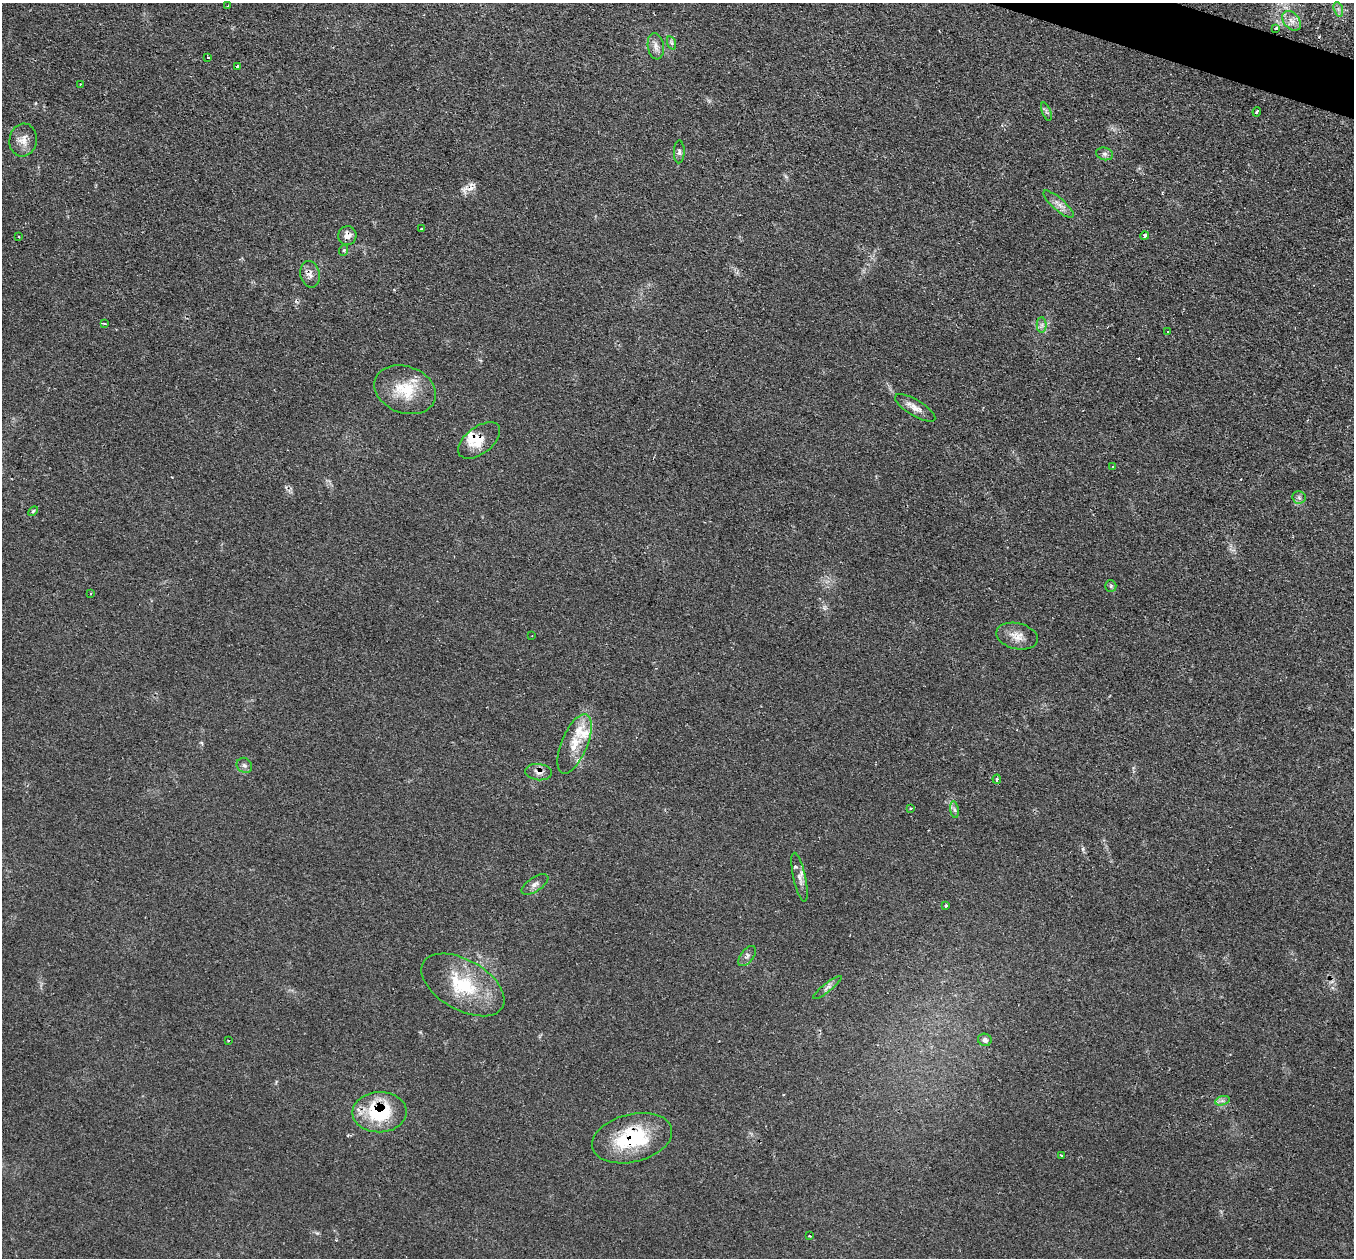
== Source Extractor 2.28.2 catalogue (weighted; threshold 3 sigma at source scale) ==
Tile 10 of 4 x 4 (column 2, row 3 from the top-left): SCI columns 1353-2704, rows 1528-2783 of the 5412 x 5432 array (HDU 1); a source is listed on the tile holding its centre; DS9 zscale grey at full resolution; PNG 1356 x 1260 px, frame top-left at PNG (2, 3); each listed source drawn as its Kron ellipse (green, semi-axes under 4 px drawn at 4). Shown black and unused: <1% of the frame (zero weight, under 2 of 3 exposures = <1% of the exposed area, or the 3 px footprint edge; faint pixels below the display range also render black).
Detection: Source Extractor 2.28.2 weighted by HDU 2 'WHT'; one run over the whole footprint, this tile lists its part. Background 0.079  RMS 0.0058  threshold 0.0259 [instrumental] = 3 sigma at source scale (4.5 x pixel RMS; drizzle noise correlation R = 1.50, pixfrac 1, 0.05/0.05 arcsec/px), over >= 5 px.
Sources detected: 66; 7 cosmic-ray / hot-pixel residue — neither listed nor drawn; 6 inside a brighter listed object's ellipse — not listed separately; the other 53 listed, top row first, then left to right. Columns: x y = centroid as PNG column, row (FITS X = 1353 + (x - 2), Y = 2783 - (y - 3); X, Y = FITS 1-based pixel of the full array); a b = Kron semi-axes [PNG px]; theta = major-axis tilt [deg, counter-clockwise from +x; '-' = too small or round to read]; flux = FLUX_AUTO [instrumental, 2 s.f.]
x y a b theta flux
228 6 3 2 - 1.9
1338 9 7 4 -71 1.7
1291 21 11 7 -49 4
1276 28 4 3 - 1.2
672 43 7 4 -71 1.2
656 46 13 8 -82 3.5
208 57 3 3 - 2.3
238 66 3 2 - 1.3
80 84 2 2 - 0.55
1046 112 10 3 -69 1.1
1257 112 4 3 - 3.1
23 140 16 13 76 5.9
679 152 11 5 88 1.7
1105 154 8 6 -15 1.8
1059 204 19 6 -41 3.9
421 229 3 3 - 1.6
347 236 9 9 - 3.5
1144 236 4 3 - 10
19 237 3 3 - 0.94
344 250 6 3 72 0.81
310 274 13 9 -78 3.8
104 324 3 2 - 0.47
1042 325 7 5 89 1.6
1168 332 2 2 - 0.52
405 390 32 23 -20 21
915 408 23 8 -31 5
479 440 24 13 37 10
1113 467 4 2 - 0.55
1299 497 6 6 - 1.5
33 511 6 3 45 0.72
1111 586 6 5 - 1
90 594 3 2 - 0.45
532 636 3 2 - 0.39
1017 636 21 13 -13 6.6
574 744 32 13 67 13
244 765 8 7 - 1.7
539 772 13 8 -7 3.5
997 779 4 3 - 1.3
911 809 3 3 - 1
954 810 8 4 -81 1.3
799 877 25 6 -78 3.9
535 884 15 7 33 3
946 905 3 3 - 1.8
747 956 12 6 52 2
463 985 46 25 -30 35
827 987 18 4 38 2.2
985 1040 7 6 - 2
228 1041 3 2 - 0.77
1222 1101 7 4 18 1.6
379 1112 27 20 1 36
632 1138 41 24 14 42
1061 1155 3 2 - 0.5
809 1236 3 2 - 0.92
Overlapping masked pixels (flux is a lower limit): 7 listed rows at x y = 1276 28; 347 236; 310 274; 479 440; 539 772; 379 1112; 632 1138
Unlisted compact peaks at least as high as the median listed source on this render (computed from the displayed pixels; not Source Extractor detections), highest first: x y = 1083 849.